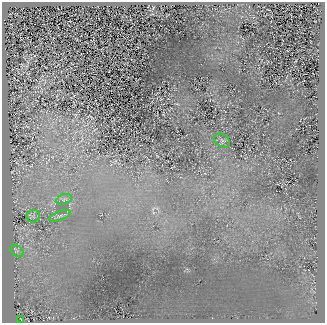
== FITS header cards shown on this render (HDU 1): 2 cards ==
NAXIS1  =                  323
NAXIS2  =                  321

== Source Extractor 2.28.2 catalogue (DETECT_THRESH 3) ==
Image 323 x 321 px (HDU 1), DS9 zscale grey, 1 PNG px = 1 image px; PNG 327 x 325 px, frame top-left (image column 1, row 321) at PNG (2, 2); each listed source drawn as its Kron ellipse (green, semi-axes under 4 px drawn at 4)
Background 272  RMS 17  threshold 51.9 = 3 sigma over >= 5 px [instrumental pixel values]
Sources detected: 6; all 6 listed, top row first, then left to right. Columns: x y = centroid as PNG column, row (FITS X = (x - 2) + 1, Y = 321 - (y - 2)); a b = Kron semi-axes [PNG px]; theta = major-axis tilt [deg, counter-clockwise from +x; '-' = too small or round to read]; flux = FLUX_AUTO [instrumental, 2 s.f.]
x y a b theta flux
222 141 8 6 -31 3500
64 199 8 5 16 3000
33 216 7 6 - 2600
60 216 11 4 21 3700
17 251 7 5 -44 2900
21 319 3 2 - 490